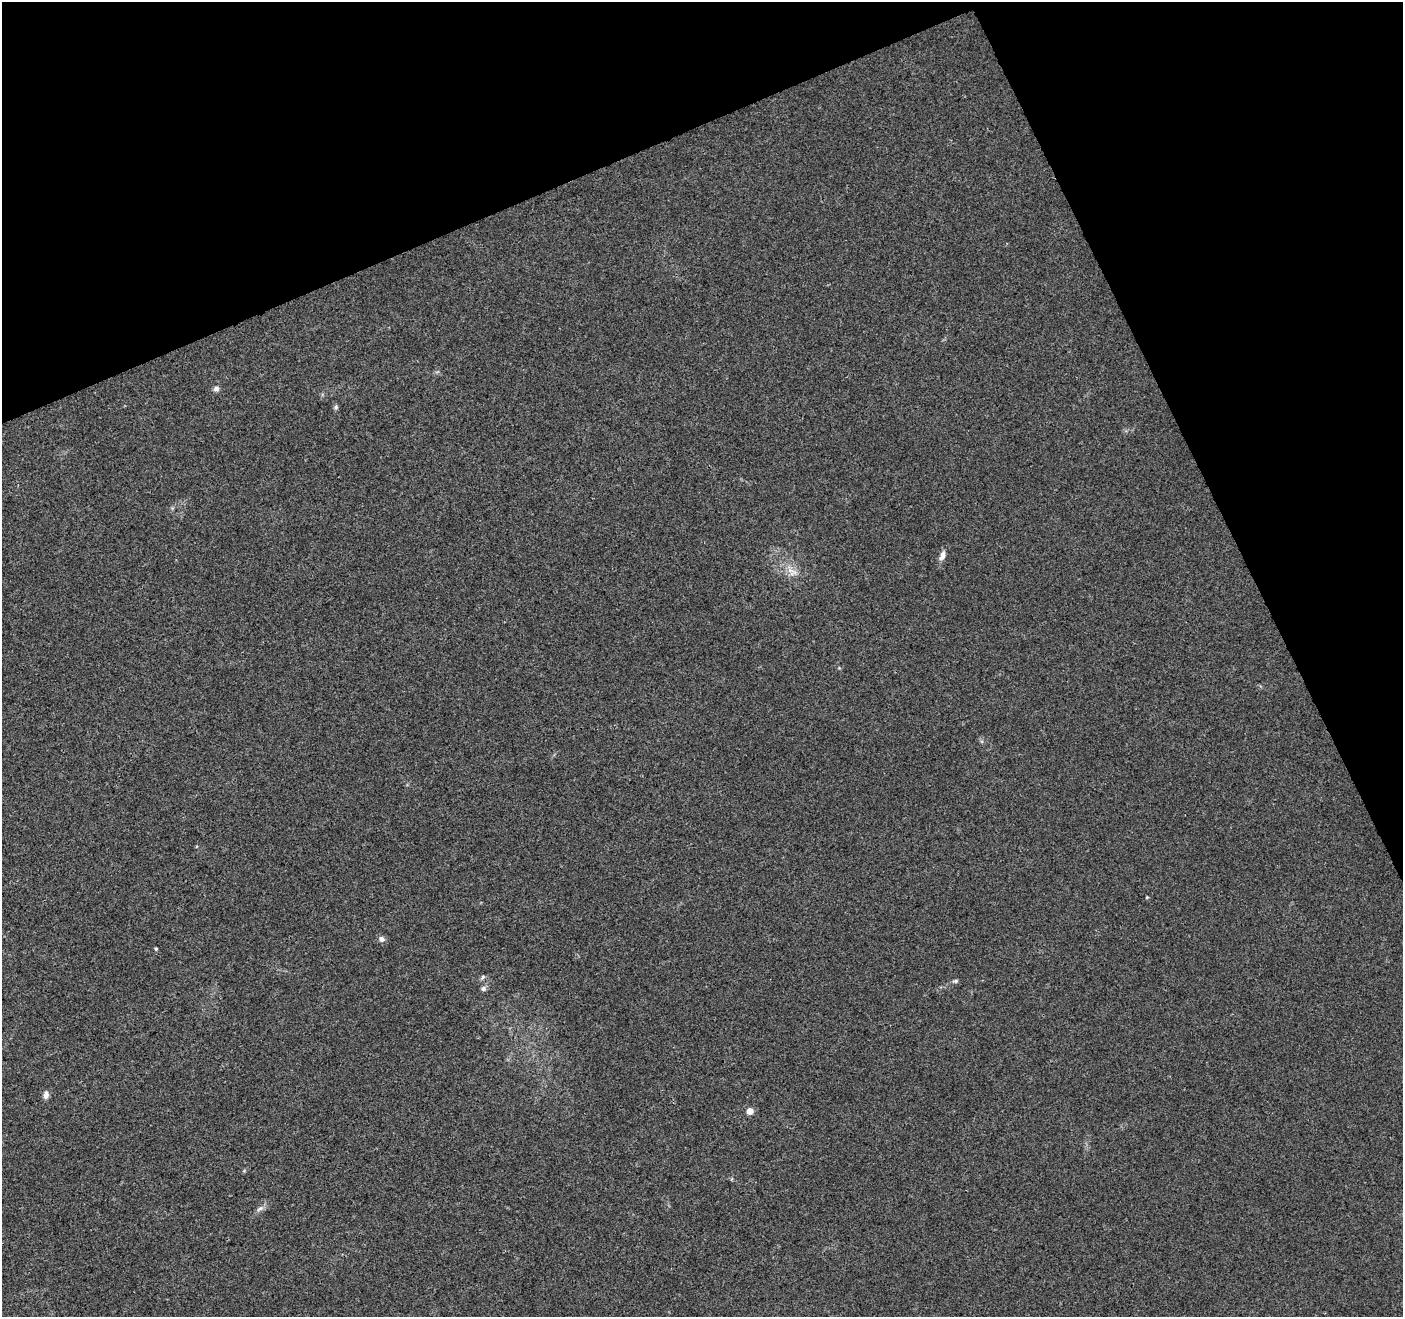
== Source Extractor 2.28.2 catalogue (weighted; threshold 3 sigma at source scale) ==
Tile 3 of 4 x 4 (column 3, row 1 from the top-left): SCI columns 2858-4258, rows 4116-5430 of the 5711 x 5544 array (HDU 1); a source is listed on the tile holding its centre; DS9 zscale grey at full resolution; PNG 1405 x 1319 px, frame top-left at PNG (2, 2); no overlay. Shown black and unused: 22% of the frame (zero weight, under 3 of 4 exposures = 5% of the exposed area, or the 3 px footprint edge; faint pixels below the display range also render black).
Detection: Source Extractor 2.28.2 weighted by HDU 2 'WHT'; one run over the whole footprint, this tile lists its part. Background 0.00813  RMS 0.0027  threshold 0.0121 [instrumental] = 3 sigma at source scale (4.5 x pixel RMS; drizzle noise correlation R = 1.50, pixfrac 1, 0.0396/0.0396 arcsec/px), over >= 5 px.
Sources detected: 13; all 13 listed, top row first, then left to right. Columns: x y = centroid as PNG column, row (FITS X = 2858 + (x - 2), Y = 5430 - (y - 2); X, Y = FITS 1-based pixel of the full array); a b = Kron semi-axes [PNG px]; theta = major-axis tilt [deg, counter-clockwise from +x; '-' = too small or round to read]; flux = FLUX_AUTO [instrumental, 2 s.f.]
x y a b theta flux
216 389 7 6 - 0.86
336 407 6 6 - 0.47
942 555 13 6 74 1.5
792 571 18 9 -33 2.8
1147 897 4 3 - 0.24
381 939 7 7 - 1
156 949 4 3 - 0.31
482 977 7 4 70 0.47
956 981 6 5 - 0.47
483 988 7 6 - 0.67
46 1095 9 6 83 1.3
750 1111 5 5 - 3.3
260 1208 11 6 29 0.97